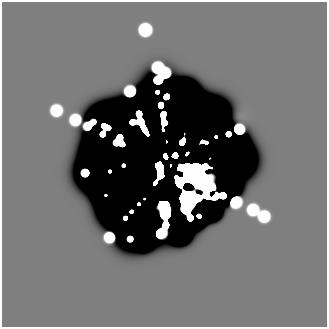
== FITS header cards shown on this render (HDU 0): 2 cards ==
NAXIS1  =                  325 /
NAXIS2  =                  325 /

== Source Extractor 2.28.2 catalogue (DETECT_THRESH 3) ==
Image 325 x 325 px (HDU 0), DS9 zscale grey, 1 PNG px = 1 image px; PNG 329 x 329 px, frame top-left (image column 1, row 325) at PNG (2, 2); no overlay
Background -3.20e-27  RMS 9.0e-16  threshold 2.71e-15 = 3 sigma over >= 5 px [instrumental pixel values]
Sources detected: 49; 7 with non-positive FLUX_AUTO (blend fragments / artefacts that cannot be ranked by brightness) are not listed; the other 42 listed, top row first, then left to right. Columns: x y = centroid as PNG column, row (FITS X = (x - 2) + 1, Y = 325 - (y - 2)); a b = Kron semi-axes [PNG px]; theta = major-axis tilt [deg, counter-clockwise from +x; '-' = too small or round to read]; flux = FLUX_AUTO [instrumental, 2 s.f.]
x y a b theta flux
145 30 9 9 - 390
161 70 17 8 -37 650
158 80 7 6 - 140
130 91 8 8 - 300
157 92 4 3 - 16
166 96 5 5 - 65
160 105 5 5 - 64
56 110 16 11 86 200
139 113 5 5 - 76
164 114 6 5 - 38
75 120 9 8 - 180
132 122 6 5 - 41
89 125 12 6 38 57
106 126 9 5 -26 62
239 129 7 7 - 250
102 134 5 5 - 48
228 134 5 5 - 43
216 137 3 2 - 9.1
182 142 6 4 56 84
187 153 4 2 - 20
174 155 5 4 - 45
165 156 5 4 - 130
123 165 3 3 - 17
170 165 3 2 - 660
196 166 10 5 4 350
160 167 12 6 -82 980
109 171 3 3 - 10
85 173 6 6 - 140
178 181 9 6 -62 210
105 195 2 2 - 6
235 202 13 8 53 250
139 204 3 3 - 11
253 210 10 9 - 200
131 211 3 3 - 21
165 212 16 8 -86 190
199 216 4 4 - 24
264 216 10 9 - 200
125 218 4 4 - 27
166 224 6 5 - 88
160 233 8 7 - 200
109 237 8 8 - 150
130 239 5 5 - 28
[7 non-positive-flux detections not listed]